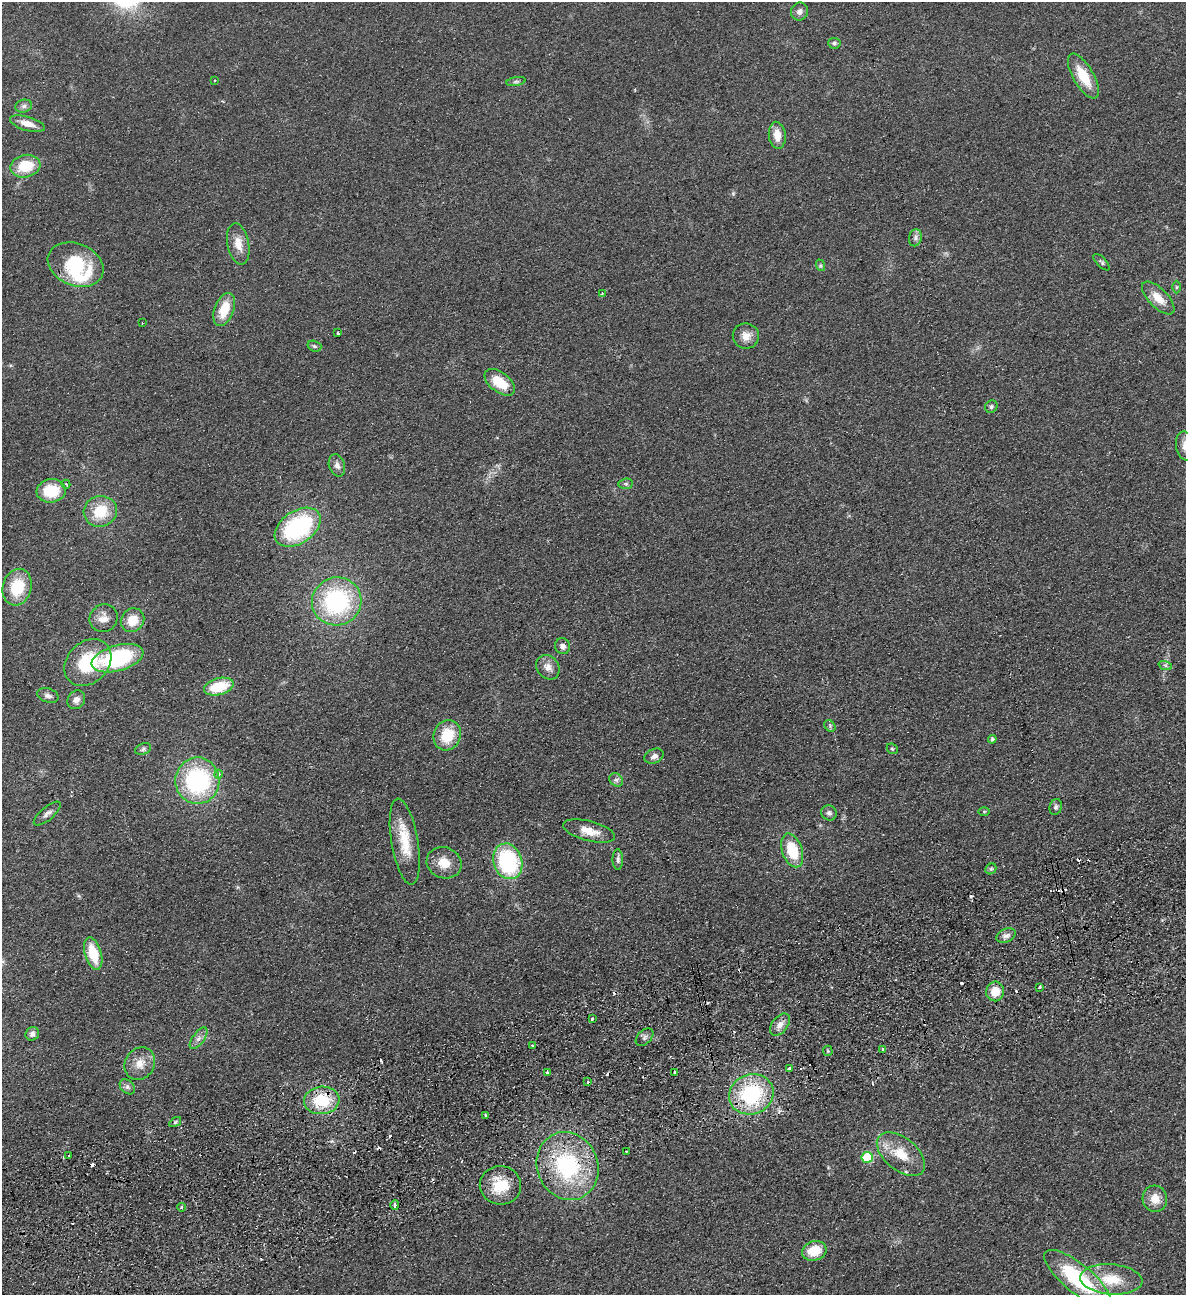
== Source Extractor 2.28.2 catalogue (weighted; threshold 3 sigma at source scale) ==
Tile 7 of 4 x 4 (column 3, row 2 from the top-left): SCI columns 2656-3839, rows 2643-3935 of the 5189 x 5283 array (HDU 1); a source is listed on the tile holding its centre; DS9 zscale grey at full resolution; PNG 1188 x 1297 px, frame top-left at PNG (2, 2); each listed source drawn as its Kron ellipse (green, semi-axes under 4 px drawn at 4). Shown black and unused: <1% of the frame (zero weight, under 2 of 3 exposures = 3% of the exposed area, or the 3 px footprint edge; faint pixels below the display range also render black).
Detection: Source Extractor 2.28.2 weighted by HDU 2 'WHT'; one run over the whole footprint, this tile lists its part. Background 0.0822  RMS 0.0093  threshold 0.0419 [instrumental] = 3 sigma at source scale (4.5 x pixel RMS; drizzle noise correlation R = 1.50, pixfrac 1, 0.05/0.05 arcsec/px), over >= 5 px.
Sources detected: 119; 21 cosmic-ray / hot-pixel residue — neither listed nor drawn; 1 inside a brighter listed object's ellipse — not listed separately; the other 97 listed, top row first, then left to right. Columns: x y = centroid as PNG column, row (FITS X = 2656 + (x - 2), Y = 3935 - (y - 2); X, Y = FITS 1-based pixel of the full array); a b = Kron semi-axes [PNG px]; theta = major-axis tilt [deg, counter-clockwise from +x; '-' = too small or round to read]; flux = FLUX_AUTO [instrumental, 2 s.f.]
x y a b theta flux
800 11 9 8 - 4.2
834 43 6 5 - 2.1
1083 76 25 10 -60 25
214 80 3 3 - 1.8
516 82 10 4 11 1.8
24 106 8 6 16 3
27 124 18 7 -16 11
777 135 13 8 -84 11
25 166 15 11 13 27
915 238 8 6 78 3.1
238 244 21 11 -79 12
1102 262 10 5 -45 2
76 265 29 21 -22 57
820 265 6 4 -72 1.4
1177 287 6 4 89 1.1
602 294 4 3 - 0.87
1158 298 21 9 -45 14
224 309 17 9 70 23
142 323 3 2 - 0.98
338 333 4 3 - 3.6
746 336 13 12 - 9
314 346 7 5 -17 1.7
500 382 17 10 -37 23
991 407 6 5 - 1.9
1185 446 14 9 -80 7.3
337 465 11 8 -72 4.5
66 484 4 3 - 1.1
626 484 7 5 6 1.8
51 491 14 11 7 32
100 511 17 15 14 28
298 527 25 16 33 110
17 587 18 14 74 33
337 601 25 24 - 110
104 618 14 13 - 9.1
132 620 12 11 - 16
562 646 8 7 - 4.3
118 658 26 12 16 110
88 662 26 20 45 49
1165 665 7 4 -19 2
548 667 13 11 -50 7.4
219 687 15 8 15 32
48 695 11 7 -16 3.7
76 700 10 8 54 5
830 726 6 5 - 1.8
447 735 15 13 64 28
992 739 4 4 - 2.3
143 749 8 5 22 2.2
892 749 6 5 - 1.3
654 756 10 7 24 4.2
218 774 4 4 - 4.4
616 780 7 6 - 2.5
197 781 23 22 - 110
1056 807 8 6 71 2.2
984 811 6 4 1 1.2
829 813 8 7 - 2.9
47 814 16 6 40 4.1
589 831 27 10 -15 13
405 841 43 13 -80 29
792 850 17 10 -72 32
618 859 10 5 -89 2.9
508 861 18 14 -71 88
444 863 18 15 -20 16
991 869 6 5 - 1.5
1006 936 10 6 24 3.9
93 953 16 8 -73 28
1039 987 3 2 - 1.4
995 991 10 9 - 14
592 1019 3 3 - 3.2
780 1025 13 7 52 6
32 1034 7 6 - 3.4
645 1037 10 6 45 2.8
199 1038 12 6 54 4.2
532 1046 3 2 - 1.6
883 1049 3 3 - 4.9
828 1051 5 5 - 1.3
140 1064 17 14 61 12
789 1069 3 3 - 5.4
547 1072 4 3 - 4.2
674 1073 3 3 - 4.1
588 1082 3 3 - 3.3
127 1087 9 6 -41 2.9
751 1094 22 20 22 79
322 1100 18 13 6 39
485 1115 3 3 - 1.6
175 1122 6 4 35 1.5
626 1151 3 2 - 0.73
901 1154 28 16 -39 24
69 1155 3 2 - 2.2
867 1157 5 5 - 55
568 1166 34 30 -68 96
500 1185 20 19 - 26
1155 1199 13 12 - 12
395 1205 4 3 - 4.9
181 1207 4 3 - 1.7
814 1251 12 9 16 21
1078 1279 42 14 -39 84
1111 1279 31 15 -4 28
Overlapping masked pixels (flux is a lower limit): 2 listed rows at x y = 322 1100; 568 1166
Isophote crosses this tile's border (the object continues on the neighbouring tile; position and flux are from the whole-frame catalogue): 1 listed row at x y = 1185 446